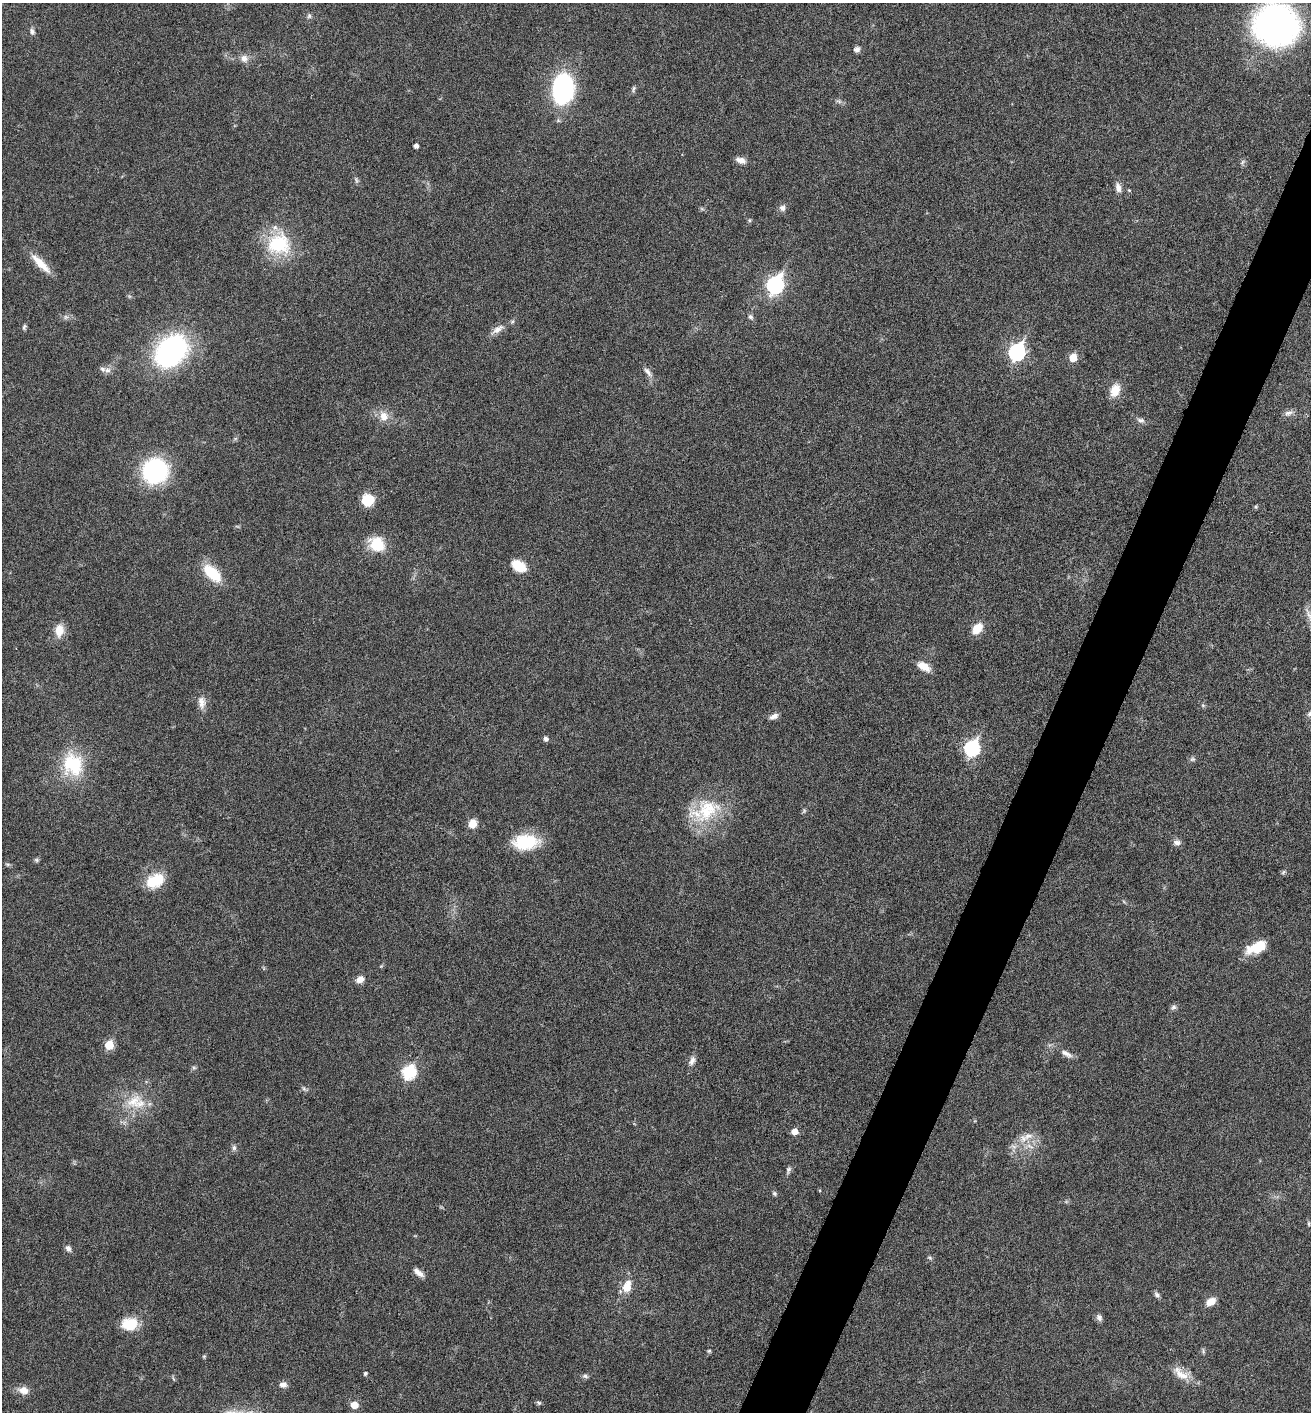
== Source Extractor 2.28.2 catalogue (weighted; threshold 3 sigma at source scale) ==
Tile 10 of 4 x 4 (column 2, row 3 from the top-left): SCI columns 1458-2766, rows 1423-2832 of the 5668 x 5660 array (HDU 1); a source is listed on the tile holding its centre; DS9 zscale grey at full resolution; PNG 1313 x 1414 px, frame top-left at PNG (2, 3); no overlay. Shown black and unused: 4% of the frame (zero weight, under 5 of 9 exposures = <1% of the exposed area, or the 3 px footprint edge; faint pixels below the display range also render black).
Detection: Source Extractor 2.28.2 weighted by HDU 2 'WHT'; one run over the whole footprint, this tile lists its part. Background 0.027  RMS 0.0026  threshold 0.0105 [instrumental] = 3 sigma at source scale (4.09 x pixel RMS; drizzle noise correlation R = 1.36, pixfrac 0.8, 0.05/0.05 arcsec/px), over >= 5 px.
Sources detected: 89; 1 too faint to see at this stretch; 1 inside a brighter object's white glare — not listed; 1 inside a brighter listed object's ellipse — not listed separately; the other 86 listed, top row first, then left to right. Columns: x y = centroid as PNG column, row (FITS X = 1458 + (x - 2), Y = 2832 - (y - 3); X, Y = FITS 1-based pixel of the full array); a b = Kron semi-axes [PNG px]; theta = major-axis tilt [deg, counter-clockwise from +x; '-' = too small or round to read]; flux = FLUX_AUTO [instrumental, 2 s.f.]
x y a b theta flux
309 16 7 5 77 0.52
1276 25 34 31 -19 92
32 31 8 6 -78 0.65
857 49 8 7 - 0.83
244 58 10 10 - 1.5
562 89 27 20 85 34
633 89 10 3 81 0.44
839 101 10 4 -13 0.54
416 146 4 4 - 0.99
741 160 12 7 -16 1.4
1242 162 7 4 70 0.43
356 180 9 4 -67 0.48
1118 188 13 7 -76 1.3
782 208 8 8 - 0.92
702 209 7 4 -19 0.35
750 220 5 5 - 0.32
279 244 31 27 5 14
41 263 31 8 -45 4
775 285 9 7 63 64
750 317 7 6 - 0.61
24 327 8 5 66 0.46
497 329 19 8 34 1.9
171 351 21 16 53 78
1017 352 8 7 - 53
1073 357 5 5 - 4.9
107 370 10 7 0 1
648 372 15 6 -51 1.2
1115 390 17 11 66 3.2
1289 413 13 6 11 1
384 416 13 12 - 2.6
1141 420 11 6 -11 0.85
155 471 20 19 - 31
367 500 12 11 - 5.8
377 544 18 15 -46 6.7
519 566 15 10 -34 5.2
212 573 23 11 -43 7.8
977 629 14 9 50 3.3
59 630 15 10 84 3.2
924 666 15 8 -30 2.8
201 702 17 9 -83 1.9
1310 714 7 6 - 0.73
774 716 11 6 26 1.1
545 739 5 5 - 0.81
972 748 8 7 - 41
1192 759 8 6 19 0.51
73 765 31 26 -70 13
707 810 39 30 46 13
804 811 6 5 - 0.36
473 823 9 8 - 2.6
526 842 28 17 4 10
1177 842 10 7 -3 0.96
36 860 6 6 - 0.43
1283 872 8 3 45 0.33
155 881 23 14 27 6.7
1257 947 24 12 29 6.2
360 979 10 7 34 1.6
1173 1007 7 6 - 0.64
109 1045 6 5 - 7.4
1066 1053 17 6 -29 1.4
692 1061 12 7 61 1.1
194 1068 6 4 -18 0.37
409 1072 8 7 - 27
134 1101 26 16 29 6.5
794 1132 5 5 - 2.1
1028 1136 16 7 21 2.1
234 1148 8 6 -76 0.65
788 1170 9 5 74 0.62
774 1193 6 5 - 0.45
1309 1223 8 4 -81 0.36
68 1248 8 6 -64 0.89
930 1258 6 4 -45 0.37
418 1272 16 6 -39 1.4
627 1287 11 7 72 4.4
1157 1295 9 6 -41 0.64
1211 1301 11 8 32 2.3
1099 1317 9 7 -65 0.8
129 1324 17 13 4 6
709 1351 6 4 1 0.29
1203 1351 7 4 -73 0.37
365 1373 5 4 - 0.43
1180 1374 26 11 -39 3.5
585 1376 8 5 -15 0.56
283 1384 9 7 -3 1.1
23 1390 12 9 -16 2.1
539 1403 6 5 - 0.41
354 1405 5 5 - 3.8
Isophote crosses this tile's border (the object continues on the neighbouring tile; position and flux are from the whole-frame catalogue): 2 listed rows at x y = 1276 25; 1310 714